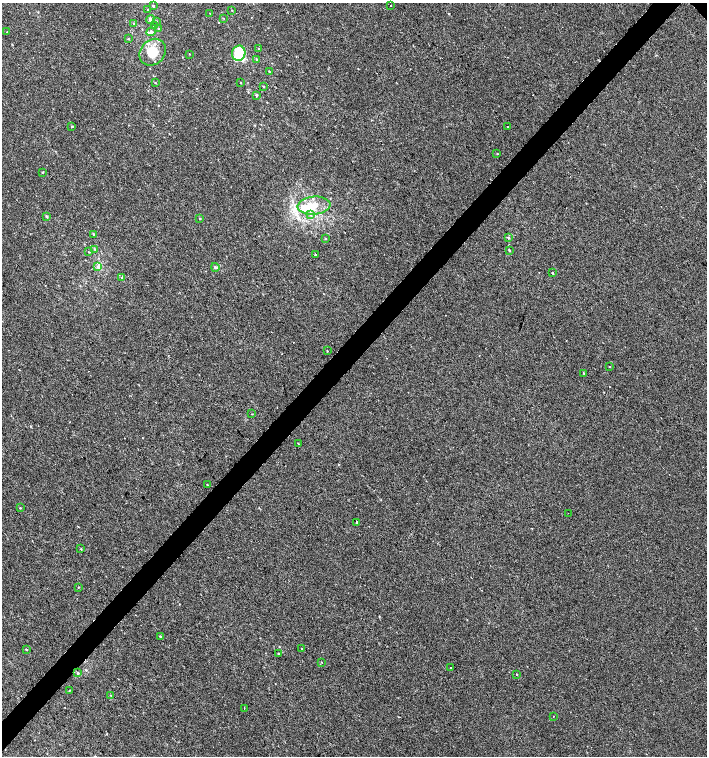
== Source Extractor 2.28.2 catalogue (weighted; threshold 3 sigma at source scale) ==
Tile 7 of 4 x 4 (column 3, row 2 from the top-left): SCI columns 3047-4455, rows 3013-4519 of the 6026 x 6031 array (HDU 1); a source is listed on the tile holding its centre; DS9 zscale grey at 2 x 2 block average (1 PNG px = mean of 2 x 2 image px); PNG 709 x 758 px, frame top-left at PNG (2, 3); each listed source drawn as its Kron ellipse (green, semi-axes under 4 px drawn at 4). Shown black and unused: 4% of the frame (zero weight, under 2 of 3 exposures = <1% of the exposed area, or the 3 px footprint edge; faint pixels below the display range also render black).
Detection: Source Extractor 2.28.2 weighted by HDU 2 'WHT'; one run over the whole footprint, this tile lists its part. Background 4.92e-04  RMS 0.0029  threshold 0.0131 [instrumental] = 3 sigma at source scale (4.5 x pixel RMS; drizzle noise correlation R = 1.50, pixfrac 1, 0.0396/0.0396 arcsec/px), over >= 5 px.
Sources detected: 77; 1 inside a brighter object's white glare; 1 cosmic-ray / hot-pixel residue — neither listed nor drawn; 9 inside a brighter listed object's ellipse — not listed separately; the other 66 listed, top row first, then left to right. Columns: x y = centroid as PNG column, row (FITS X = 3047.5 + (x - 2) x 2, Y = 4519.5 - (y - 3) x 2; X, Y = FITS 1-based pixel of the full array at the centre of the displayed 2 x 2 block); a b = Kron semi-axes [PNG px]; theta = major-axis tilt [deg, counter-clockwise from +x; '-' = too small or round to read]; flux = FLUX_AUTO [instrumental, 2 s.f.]
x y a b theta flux
391 5 2 2 - 1.3
153 6 3 2 - 0.75
148 9 3 2 - 0.35
232 10 2 2 - 0.35
210 13 2 2 - 0.26
223 18 3 2 - 0.33
150 19 4 3 - 3.4
156 21 3 3 - 0.52
134 24 3 3 - 0.81
154 26 3 3 - 0.57
158 28 3 2 - 0.42
7 32 2 2 - 0.28
151 32 5 3 - 2.2
128 39 3 2 - 0.54
258 48 3 2 - 0.32
153 52 14 12 48 14
239 53 7 6 - 24
189 54 2 2 - 2.1
256 59 3 2 - 0.72
269 71 3 2 - 0.42
241 82 2 2 - 0.32
155 83 2 2 - 0.34
263 86 3 2 - 0.46
256 95 3 3 - 1.1
72 126 2 2 - 0.86
507 127 2 2 - 0.64
497 154 3 2 - 0.38
42 172 3 2 - 0.41
314 206 16 9 6 11
310 215 3 3 - 0.82
47 216 3 2 - 1.1
200 218 2 2 - 0.46
93 234 3 2 - 0.6
325 238 3 2 - 0.44
508 238 3 3 - 0.76
95 249 3 3 - 0.66
509 250 3 2 - 0.55
88 252 2 2 - 0.33
315 254 2 2 - 0.97
98 267 4 4 - 1.5
215 267 4 3 - 1.2
553 273 2 2 - 0.61
122 277 2 2 - 2.3
327 351 2 2 - 0.36
610 367 2 2 - 0.35
584 373 2 2 - 0.52
252 414 3 2 - 0.25
298 443 2 2 - 0.36
207 485 2 2 - 0.7
20 508 2 2 - 0.46
568 513 2 2 - 0.43
356 522 2 2 - 11
81 549 2 2 - 0.43
78 587 2 2 - 0.41
160 636 3 2 - 0.78
302 648 2 2 - 0.76
26 649 2 2 - 0.4
278 654 3 3 - 0.57
321 662 2 2 - 0.42
451 667 2 2 - 0.89
78 673 3 3 - 0.91
517 674 2 2 - 0.58
69 690 2 2 - 0.42
111 695 2 2 - 0.35
244 708 2 2 - 0.24
553 716 2 2 - 0.37
Diffuse or blended objects may show on this block-average render without a row.